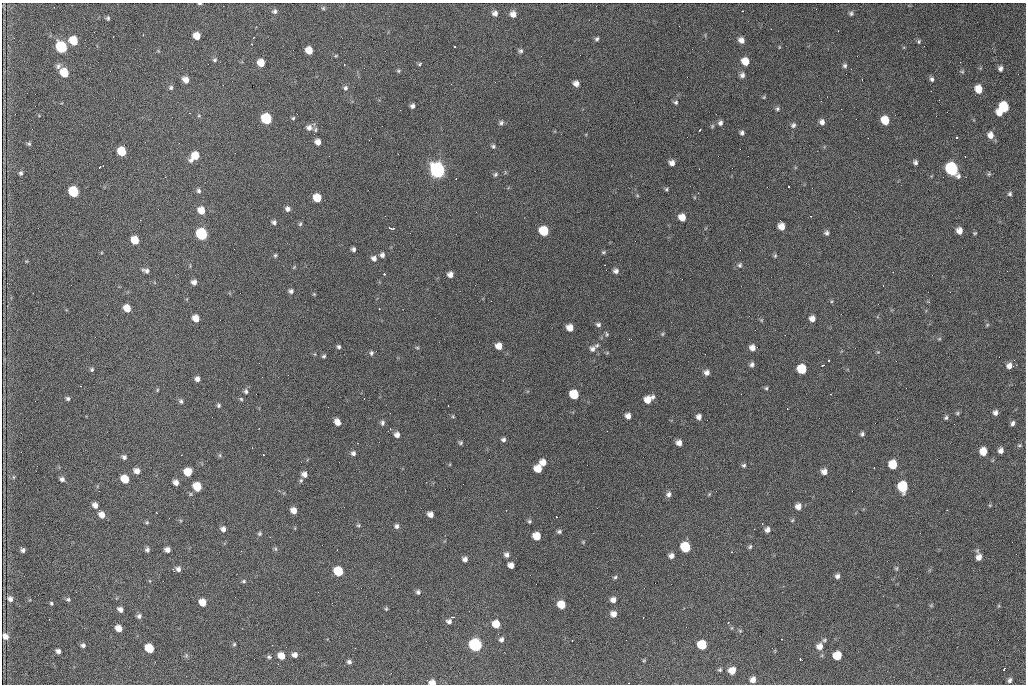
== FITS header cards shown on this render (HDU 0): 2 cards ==
NAXIS1  =                 1024 /fastest changing axis
NAXIS2  =                  682 /next to fastest changing axis

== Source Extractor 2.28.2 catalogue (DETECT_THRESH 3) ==
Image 1024 x 682 px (HDU 0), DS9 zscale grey, 1 PNG px = 1 image px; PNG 1028 x 686 px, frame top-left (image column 1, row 682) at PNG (2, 3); no overlay
Background 3320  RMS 38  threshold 114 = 3 sigma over >= 5 px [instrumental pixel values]
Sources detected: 268; all 268 listed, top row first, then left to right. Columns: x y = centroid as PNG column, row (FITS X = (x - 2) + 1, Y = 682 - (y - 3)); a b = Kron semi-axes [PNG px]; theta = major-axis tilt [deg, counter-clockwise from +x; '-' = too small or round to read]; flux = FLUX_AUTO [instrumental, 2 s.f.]
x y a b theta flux
200 3 5 2 - 3000
323 8 5 5 - 3900
274 11 6 6 - 6800
742 11 2 2 - 1900
495 13 7 6 - 11000
851 13 7 6 - 5700
513 14 7 7 - 17000
108 18 6 5 - 4300
838 31 2 2 - 1900
197 36 6 6 - 30000
597 39 6 5 - 4900
73 40 7 6 - 65000
741 40 7 6 - 14000
919 41 6 4 75 4000
61 47 7 6 - 240000
454 47 3 2 - 2400
309 50 6 6 - 33000
520 51 6 6 - 5600
336 56 5 3 - 2800
215 60 6 6 - 5600
745 61 7 6 - 37000
960 62 3 2 - 2300
261 63 6 6 - 34000
420 64 5 3 - 3500
344 65 3 2 - 2400
58 66 8 7 - 7600
845 66 6 6 - 5600
1000 68 6 5 - 8600
398 71 6 4 0 3700
962 72 6 4 -1 3500
64 73 7 6 - 68000
742 75 6 6 - 9000
932 79 7 5 -67 6400
186 80 7 6 - 19000
576 83 6 6 - 15000
171 88 6 6 - 5300
345 88 6 6 - 5600
979 89 7 6 - 39000
764 97 5 4 - 2800
821 101 2 2 - 1200
676 102 6 5 - 5100
412 106 4 4 - 7400
1004 107 7 7 - 120000
777 109 6 5 - 5000
999 113 6 5 - 24000
199 116 5 3 - 2600
293 118 5 4 - 3600
266 119 7 6 - 190000
885 120 7 6 - 54000
822 122 6 6 - 11000
501 123 7 6 - 6200
720 123 7 6 - 8000
793 125 6 5 - 6900
309 127 8 7 - 12000
315 130 7 5 90 4500
700 130 3 2 - 2300
742 133 5 5 - 6300
990 135 8 7 - 18000
956 137 3 2 - 4300
318 142 6 5 - 15000
29 144 5 5 - 4100
493 146 6 5 - 5000
122 151 7 6 - 82000
195 156 9 6 44 51000
915 162 5 5 - 6400
672 163 6 6 - 14000
103 166 2 2 - 1400
100 167 3 2 - 2200
952 169 8 6 -60 480000
437 170 8 7 - 970000
21 173 5 5 - 4900
495 174 7 5 46 4600
989 174 6 5 - 3600
788 186 3 3 - 5600
666 189 5 4 - 3500
198 191 6 5 - 6200
73 192 7 6 - 160000
1010 194 5 5 - 4900
637 195 5 3 - 2700
317 198 6 6 - 52000
288 209 6 6 - 9100
201 210 7 6 - 32000
811 216 3 2 - 2000
682 217 6 6 - 30000
274 222 6 5 - 6700
300 224 5 5 - 3600
781 226 6 5 - 24000
393 228 7 3 -3 5200
544 231 7 6 - 100000
959 231 6 5 - 20000
826 233 6 5 - 6400
975 233 5 4 - 2800
202 234 7 6 - 290000
135 240 6 6 - 49000
353 249 4 4 - 6300
603 252 6 4 21 3800
275 255 6 4 68 3700
382 255 6 5 - 7800
775 256 6 5 - 3600
374 258 7 6 - 11000
740 265 7 6 - 6200
294 267 6 4 46 2600
146 271 9 5 -18 8500
616 271 6 5 - 8800
384 274 3 2 - 4100
450 275 5 5 - 14000
194 282 6 5 - 11000
883 285 2 2 - 1400
291 291 6 5 - 6600
314 294 4 4 - 2300
127 308 6 5 - 33000
379 309 2 2 - 3800
196 318 6 5 - 29000
812 318 6 6 - 15000
761 320 6 4 -90 2900
598 324 6 5 - 6100
987 325 5 4 - 2800
570 328 6 5 - 24000
606 334 6 4 -68 3900
662 334 5 4 - 3000
939 339 6 4 18 3000
597 345 8 5 42 5500
499 346 6 6 - 24000
339 347 5 5 - 4700
752 347 6 6 - 15000
417 348 6 4 -1 3100
592 349 8 7 - 9500
878 352 5 5 - 2700
371 353 7 5 80 5500
324 356 5 4 - 4100
752 364 6 5 - 7100
822 365 3 2 - 3200
1009 366 7 6 - 14000
1013 366 3 2 - 7400
92 369 5 5 - 4400
802 369 7 6 - 95000
707 372 6 6 - 11000
197 379 5 5 - 10000
766 388 5 5 - 3800
157 390 6 4 88 2800
246 391 7 5 -83 5800
574 394 7 6 - 94000
830 394 2 2 - 1600
653 397 6 5 - 5400
68 398 5 5 - 5200
241 399 5 5 - 3400
648 400 7 6 - 30000
181 401 7 5 -72 5700
218 405 5 4 - 4600
448 405 2 2 - 1800
787 409 2 2 - 1600
957 413 6 4 23 3600
995 413 6 5 - 9500
453 416 5 4 - 2900
628 416 6 5 - 14000
699 417 6 5 - 12000
946 418 6 5 - 4600
337 422 6 5 - 18000
382 423 7 5 81 6100
1013 423 6 4 75 7000
862 434 5 5 - 5300
397 435 6 6 - 13000
503 439 5 4 - 6400
461 443 5 5 - 4200
679 443 6 5 - 15000
1019 445 6 4 20 3700
1001 450 6 5 - 12000
983 451 6 6 - 40000
353 453 6 5 - 7500
220 455 6 4 -90 3300
263 455 3 2 - 2100
124 457 6 5 - 7100
543 462 6 6 - 21000
893 464 7 6 - 64000
744 465 6 5 - 4800
874 468 2 2 - 1200
538 469 6 6 - 41000
137 471 7 6 - 15000
188 472 6 6 - 44000
824 472 6 6 - 15000
304 474 7 7 - 14000
13 477 6 4 90 2900
62 479 5 5 - 8700
125 479 7 6 - 57000
176 482 5 5 - 13000
197 486 7 6 - 60000
903 487 7 6 - 160000
669 494 7 6 - 8900
709 494 6 4 57 2800
95 505 6 5 - 13000
990 505 5 3 - 2400
798 507 6 6 - 16000
294 510 5 5 - 20000
947 510 2 2 - 1400
102 514 8 5 -58 21000
430 514 5 5 - 15000
792 520 6 5 - 3100
529 521 6 5 - 4400
147 522 5 5 - 3500
358 525 5 5 - 3500
397 526 6 6 - 7400
223 529 6 6 - 10000
767 530 6 5 - 11000
559 531 6 5 - 5300
260 534 5 5 - 3900
537 536 6 6 - 48000
583 542 5 4 - 2500
685 547 7 6 - 140000
750 547 5 4 - 4500
275 549 6 5 - 3800
23 550 4 4 - 6900
147 550 6 5 - 6700
167 550 5 5 - 12000
731 552 2 2 - 2000
506 555 6 6 - 8600
671 556 6 5 - 11000
979 556 10 6 -82 19000
465 559 6 5 - 9200
511 565 6 5 - 16000
896 568 6 5 - 3500
178 569 6 6 - 9500
338 571 7 6 - 99000
837 576 5 5 - 8600
615 577 6 4 4 4300
150 581 5 3 - 2000
244 581 6 4 15 3700
418 592 6 5 - 6100
10 599 8 7 - 10000
68 599 6 5 - 4700
613 600 6 6 - 13000
203 602 6 5 - 33000
51 603 4 4 - 3500
561 605 6 6 - 50000
931 605 6 4 0 2900
120 609 6 4 -38 11000
386 609 5 4 - 3200
613 614 7 6 - 16000
139 616 5 5 - 7400
453 617 4 3 - 2700
449 621 6 5 - 8400
496 624 7 6 - 42000
119 628 6 5 - 22000
740 631 5 5 - 2900
5 636 7 6 - 15000
501 639 7 6 - 7400
781 639 2 2 - 4200
824 640 6 5 - 3900
234 644 4 4 - 3500
83 645 5 5 - 6400
475 645 7 6 - 480000
702 645 6 6 - 94000
820 646 7 7 - 18000
149 648 7 6 - 90000
58 651 5 4 - 8900
295 655 6 5 - 11000
186 656 7 5 79 4500
281 656 7 6 - 29000
837 656 6 6 - 73000
269 657 7 5 -10 5900
800 659 3 3 - 3100
644 660 5 4 - 2700
349 662 5 5 - 6900
720 670 5 5 - 3900
732 670 7 6 - 25000
1004 670 4 3 - 7000
753 680 6 5 - 15000
1010 680 7 5 64 7200
432 682 6 5 - 19000
At the frame edge (FLAGS 8, measured only in part): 2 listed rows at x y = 200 3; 432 682